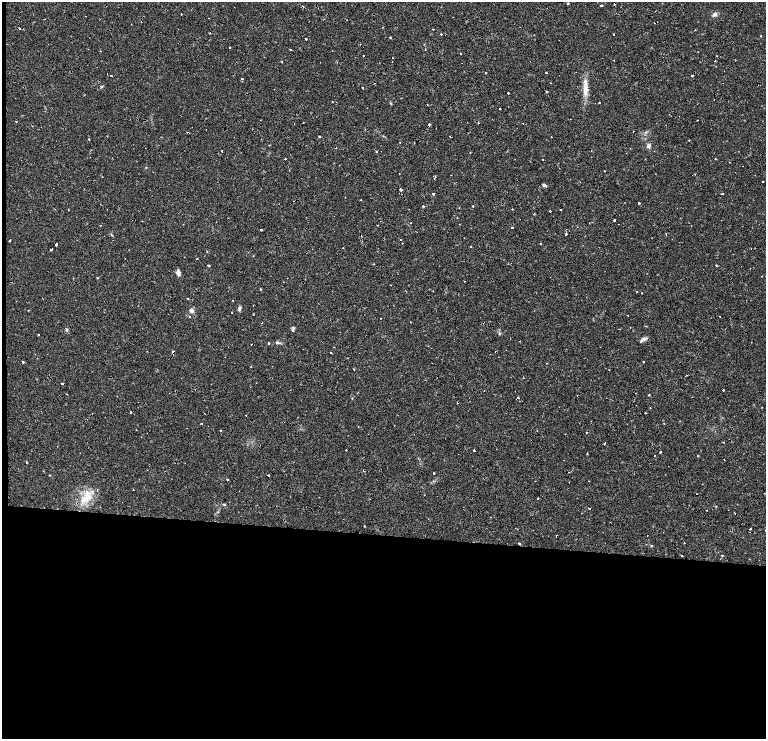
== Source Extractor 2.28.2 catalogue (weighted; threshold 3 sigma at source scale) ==
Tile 9 of 4 x 3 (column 1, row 3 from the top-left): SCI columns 287-1814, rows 134-1607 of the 6634 x 4695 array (HDU 1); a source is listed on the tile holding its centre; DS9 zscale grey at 2 x 2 block average (1 PNG px = mean of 2 x 2 image px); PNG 768 x 741 px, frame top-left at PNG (2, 2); no overlay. Shown black and unused: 29% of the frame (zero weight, under 2 of 4 exposures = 5% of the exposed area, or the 3 px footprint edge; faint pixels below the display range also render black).
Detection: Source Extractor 2.28.2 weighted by HDU 2 'WHT'; one run over the whole footprint, this tile lists its part. Background 0.0253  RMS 0.0041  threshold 0.0185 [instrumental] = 3 sigma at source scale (4.5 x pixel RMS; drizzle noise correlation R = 1.50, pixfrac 1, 0.0396/0.0396 arcsec/px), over >= 5 px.
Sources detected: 182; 19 cosmic-ray / hot-pixel residue — not listed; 1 inside a brighter listed object's ellipse — not listed separately; the other 162 listed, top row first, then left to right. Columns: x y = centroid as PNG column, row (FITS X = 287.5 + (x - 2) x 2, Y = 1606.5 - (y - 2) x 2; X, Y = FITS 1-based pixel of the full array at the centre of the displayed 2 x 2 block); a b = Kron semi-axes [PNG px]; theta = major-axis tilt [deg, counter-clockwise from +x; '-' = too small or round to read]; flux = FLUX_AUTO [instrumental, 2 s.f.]
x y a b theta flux
568 3 2 2 - 3.3
601 5 2 2 - 7
181 14 2 2 - 0.76
715 14 6 5 - 2.6
208 18 2 2 - 0.31
44 19 2 2 - 1
655 22 3 2 - 1.6
433 29 2 2 - 0.52
695 30 2 2 - 0.57
210 33 2 2 - 0.87
441 34 2 2 - 1
613 34 2 2 - 1.5
390 37 2 2 - 2.2
306 39 2 2 - 2.2
230 47 2 2 - 1.3
425 49 2 2 - 0.52
460 54 2 2 - 0.71
363 56 2 2 - 1.2
716 56 2 2 - 0.48
393 58 2 2 - 1.7
613 60 2 2 - 0.59
715 61 2 2 - 0.94
282 62 2 2 - 0.46
724 71 2 2 - 0.3
486 72 2 2 - 1.3
546 73 2 2 - 0.53
111 76 2 2 - 0.93
692 76 2 2 - 3.9
242 78 2 2 - 1.6
551 83 2 2 - 1.1
102 87 4 2 - 0.8
362 87 2 2 - 1
585 88 27 5 89 11
547 92 2 2 - 6.5
508 93 2 2 - 1.4
714 99 2 2 - 1.4
332 102 2 2 - 0.47
599 103 2 2 - 0.93
500 109 2 2 - 1.6
697 120 2 2 - 0.48
16 121 2 2 - 0.84
303 122 2 2 - 0.4
523 123 2 2 - 0.33
429 124 2 2 - 4.4
192 127 2 2 - 0.58
319 136 2 2 - 1.9
450 136 2 2 - 0.65
551 137 2 2 - 1
89 139 2 2 - 2.3
689 140 2 2 - 0.55
400 142 2 2 - 1.2
648 146 5 4 - 2.7
222 151 2 2 - 3.4
377 152 2 2 - 1.8
470 153 2 2 - 0.45
285 159 2 2 - 0.71
715 159 2 2 - 0.49
604 171 2 2 - 1.4
435 176 4 2 - 1
763 181 2 2 - 1.6
544 185 5 4 - 1.8
401 189 2 2 - 5.2
433 194 2 2 - 1.8
722 194 2 2 - 0.64
345 197 2 2 - 0.62
361 200 2 2 - 1
639 203 2 2 - 3.2
423 206 2 2 - 2
473 206 2 2 - 2.1
561 209 2 2 - 1.3
550 211 2 2 - 2.8
614 220 2 2 - 2.6
411 223 2 2 - 0.39
100 225 2 2 - 0.57
377 225 2 2 - 0.48
512 227 2 2 - 5.5
261 230 2 2 - 2.7
566 234 2 2 - 14
666 234 3 2 - 0.58
464 238 2 2 - 0.41
400 239 2 2 - 1.7
9 241 2 2 - 2.1
402 243 2 2 - 0.63
541 244 2 2 - 1.9
56 245 2 2 - 2.2
471 247 2 2 - 0.94
52 249 2 2 - 3.4
207 251 2 2 - 0.54
373 264 2 2 - 0.8
208 265 3 2 - 2.6
716 265 2 2 - 1.5
178 272 6 4 -75 3.4
97 278 2 2 - 0.51
390 285 2 2 - 0.61
260 289 3 2 - 0.69
642 293 2 2 - 0.73
188 299 2 2 - 0.55
232 300 2 2 - 0.57
253 305 2 2 - 0.4
239 309 6 3 81 2
191 310 5 4 - 2.6
253 314 2 2 - 0.35
628 315 2 2 - 0.43
720 316 2 2 - 1.1
190 317 2 2 - 1.2
410 322 2 2 - 0.41
293 328 4 3 - 1.3
67 330 4 3 - 1.1
38 334 2 2 - 0.59
499 334 3 3 - 0.86
643 339 6 4 35 2.7
641 341 2 2 - 4
277 342 4 3 - 1.4
269 343 2 2 - 1.8
173 352 3 2 - 2.8
330 353 2 2 - 1
643 361 2 2 - 0.69
23 362 2 2 - 14
354 369 2 2 - 0.66
609 370 2 2 - 0.49
256 383 2 2 - 0.33
723 390 2 2 - 0.82
635 393 2 2 - 0.77
649 395 2 2 - 0.67
518 398 2 2 - 3.9
650 408 2 2 - 2.1
131 412 2 2 - 2
645 413 2 2 - 0.54
246 415 2 2 - 1.8
680 421 2 2 - 0.47
201 423 2 2 - 2
358 426 2 2 - 0.46
221 430 2 2 - 0.93
537 430 2 2 - 0.61
724 442 2 2 - 0.38
346 450 2 2 - 0.82
474 450 2 2 - 1.6
660 452 2 2 - 3.8
587 454 2 2 - 0.65
654 455 2 2 - 0.47
698 455 2 2 - 0.83
26 462 2 2 - 3.6
569 472 2 2 - 0.8
434 473 2 2 - 2.3
268 475 2 2 - 1.7
227 479 2 2 - 1.9
589 481 2 2 - 0.95
97 490 3 2 - 0.54
88 495 16 8 -76 13
538 498 2 2 - 1.6
224 504 4 3 - 0.87
716 506 2 2 - 0.85
589 509 2 2 - 1.8
707 510 2 2 - 0.3
750 529 2 2 - 5.9
647 535 2 2 - 1.4
556 536 2 2 - 1.9
519 543 2 2 - 1.5
684 543 2 2 - 0.48
651 546 3 2 - 0.77
722 555 2 2 - 4.2
681 556 2 2 - 0.97
Overlapping masked pixels (flux is a lower limit): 7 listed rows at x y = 655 22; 692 76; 429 124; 173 352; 518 398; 26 462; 556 536
Diffuse or blended objects may show on this block-average render without a row.